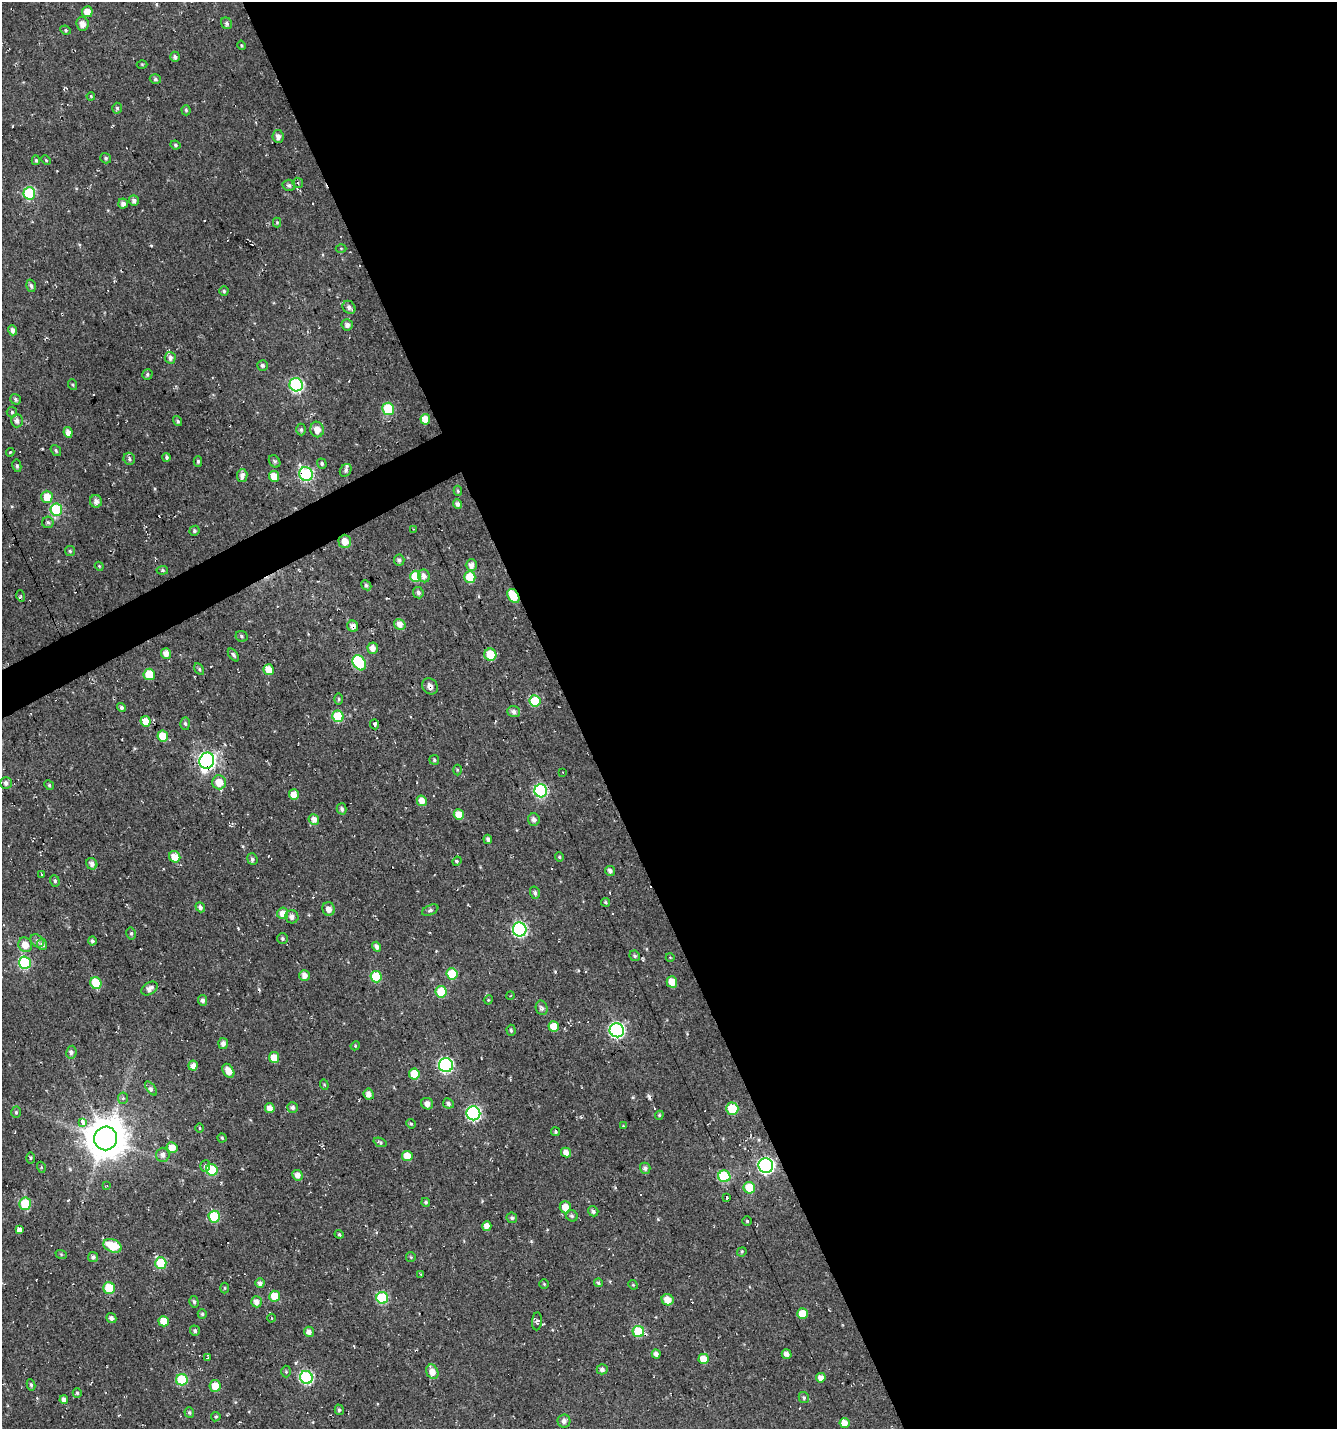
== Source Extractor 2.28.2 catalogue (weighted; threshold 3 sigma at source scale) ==
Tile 8 of 4 x 4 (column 4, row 2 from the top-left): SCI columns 4157-5491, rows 2856-4282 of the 5583 x 5711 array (HDU 1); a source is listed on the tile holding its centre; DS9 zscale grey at full resolution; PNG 1339 x 1431 px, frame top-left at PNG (2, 2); each listed source drawn as its Kron ellipse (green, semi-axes under 4 px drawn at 4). Shown black and unused: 58% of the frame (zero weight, under 3 of 4 exposures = <1% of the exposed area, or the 3 px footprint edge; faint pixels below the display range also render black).
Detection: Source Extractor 2.28.2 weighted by HDU 2 'WHT'; one run over the whole footprint, this tile lists its part. Background -0.00333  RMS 0.01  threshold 0.0457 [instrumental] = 3 sigma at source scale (4.5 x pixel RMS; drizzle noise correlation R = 1.50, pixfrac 1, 0.0396/0.0396 arcsec/px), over >= 5 px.
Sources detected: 261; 9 cosmic-ray / hot-pixel residue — neither listed nor drawn; the other 252 listed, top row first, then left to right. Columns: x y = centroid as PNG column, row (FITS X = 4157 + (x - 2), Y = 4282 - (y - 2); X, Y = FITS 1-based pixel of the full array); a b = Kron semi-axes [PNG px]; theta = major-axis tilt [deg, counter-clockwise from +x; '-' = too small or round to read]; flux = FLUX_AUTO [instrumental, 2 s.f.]
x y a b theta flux
87 12 5 5 - 12
227 23 6 5 - 3
82 24 7 6 - 8.1
66 30 5 4 - 1.6
242 45 5 3 - 1.1
175 57 5 5 - 3.4
142 64 5 3 - 0.91
155 79 6 4 -15 1.9
91 96 4 3 - 0.94
117 108 5 4 - 1.7
186 110 5 4 - 1.6
278 136 6 5 - 5.6
175 145 5 3 - 1.4
106 158 6 5 - 1.9
36 160 5 4 - 1.4
46 160 5 3 - 1
298 183 5 5 - 2
289 185 6 5 - 2.8
29 193 6 6 - 84
134 200 5 5 - 3.7
123 204 5 4 - 4.2
277 222 5 4 - 1
341 248 5 3 - 0.89
31 286 6 4 -74 2.6
224 291 5 4 - 1.7
349 307 7 6 - 3.6
347 325 6 5 - 4.1
13 330 5 4 - 4.8
170 358 6 5 - 4.3
262 365 5 5 - 2.3
147 375 5 5 - 2
73 385 5 3 - 1.1
296 385 7 6 - 140
15 399 5 5 - 2.3
388 409 6 6 - 52
12 412 5 5 - 1.5
425 419 5 5 - 16
17 421 6 6 - 3.8
178 421 5 4 - 1.8
301 429 6 4 -89 1.8
317 429 8 7 - 9.2
68 432 5 4 - 6.9
56 450 6 4 -52 1.7
10 452 4 3 - 1.1
166 457 4 4 - 2.1
129 459 6 5 - 2.2
198 461 5 4 - 1.7
274 461 6 5 - 1.9
322 464 5 4 - 2
17 466 6 4 -79 1.9
346 470 7 5 54 2.8
306 474 7 6 - 150
242 476 6 5 - 5.4
274 476 5 5 - 14
458 491 5 4 - 1.7
47 497 6 5 - 16
96 501 6 6 - 4.1
458 504 5 4 - 3.5
56 509 6 6 - 68
48 522 6 5 - 2
413 529 2 2 - 0.63
194 531 5 5 - 1.8
345 541 7 6 - 10
70 551 5 5 - 1.6
399 560 5 5 - 2.9
471 565 6 5 - 6
99 566 4 3 - 0.92
162 570 6 4 6 1.6
416 576 6 5 - 31
424 576 6 6 - 5
470 577 5 5 - 29
366 585 5 4 - 2
418 593 6 5 - 3.1
21 596 6 3 -72 1.2
513 596 7 5 -56 28
400 625 6 5 - 7.3
353 626 6 5 - 4.7
241 636 6 5 - 1.9
373 648 5 5 - 7.2
166 653 5 5 - 7.4
233 655 7 4 -53 2.2
490 655 6 6 - 25
359 663 8 6 -56 75
199 669 6 4 -61 1.7
269 670 5 5 - 14
149 674 5 5 - 23
430 686 9 7 -49 5.5
339 699 6 4 -90 1.2
535 701 6 5 - 38
121 708 4 4 - 2.8
514 712 6 5 - 3.9
338 716 6 5 - 47
145 721 5 5 - 14
185 724 6 5 - 2
374 724 5 3 - 8
163 736 5 5 - 18
434 760 5 5 - 1.7
207 761 8 7 - 340
457 770 5 3 - 1.1
563 772 2 2 - 0.66
219 782 7 6 - 16
6 783 6 6 - 3.5
49 785 5 4 - 1.3
541 791 6 6 - 130
294 794 5 5 - 9.1
422 801 5 5 - 10
342 809 6 5 - 2.7
459 815 5 5 - 14
314 819 5 5 - 7.4
534 820 6 6 - 4.7
488 839 5 4 - 2.8
175 857 6 5 - 13
559 857 4 4 - 1.2
252 859 6 5 - 2.5
457 861 5 4 - 1.4
92 864 6 5 - 4.9
610 871 5 4 - 4
42 875 3 3 - 2.8
55 881 6 4 -70 2.1
535 893 6 5 - 2.6
606 902 5 4 - 1.4
200 907 5 4 - 3.2
329 909 7 6 - 6.5
430 910 9 5 25 2.2
283 913 5 5 - 9.3
292 917 6 6 - 5.1
520 929 7 7 - 160
131 933 6 4 -78 1.8
282 939 5 5 - 1.7
37 941 7 5 -44 3
92 941 4 4 - 2.3
42 944 5 5 - 4.5
25 945 7 6 - 12
377 947 5 4 - 4.7
635 956 5 5 - 1.9
670 957 4 3 - 0.68
25 963 6 6 - 110
452 974 5 5 - 28
305 976 5 5 - 6.2
376 977 6 5 - 39
672 982 5 5 - 15
96 983 6 5 - 29
150 988 9 6 32 5.4
441 992 6 5 - 28
510 996 4 3 - 0.88
203 1000 5 4 - 3.7
488 1000 4 3 - 0.91
542 1008 7 6 - 3
554 1027 5 5 - 16
511 1030 5 4 - 1.6
617 1030 7 7 - 210
223 1044 5 5 - 4.7
355 1046 5 4 - 0.98
71 1052 6 5 - 3.2
274 1057 5 5 - 12
193 1065 5 4 - 5.7
446 1065 7 7 - 160
228 1071 7 5 -56 9.2
414 1074 5 5 - 18
324 1085 5 4 - 1.2
151 1088 8 4 -53 2.5
369 1094 5 5 - 6.4
123 1098 5 5 - 2.2
448 1103 5 5 - 3
427 1104 6 5 - 5.8
292 1107 5 5 - 3.9
270 1108 5 5 - 8
732 1109 6 6 - 37
16 1112 5 5 - 1.8
473 1113 7 7 - 170
659 1115 4 4 - 1.4
82 1122 4 3 - 82
411 1124 5 4 - 1.4
623 1126 4 4 - 0.81
199 1128 4 3 - 1
556 1132 4 4 - 1.5
105 1138 12 11 - 3000
222 1138 4 4 - 1.4
380 1142 7 4 -20 1.6
172 1148 5 5 - 11
566 1153 5 5 - 6.9
163 1155 7 6 - 5.1
407 1156 5 5 - 13
30 1158 5 3 - 1.2
766 1165 7 7 - 270
205 1166 6 5 - 3.1
41 1167 5 3 - 1.1
645 1168 5 5 - 3.3
212 1170 6 5 - 50
297 1175 5 5 - 5.7
724 1176 6 6 - 74
107 1186 3 3 - 0.9
749 1188 6 5 - 26
727 1198 3 3 - 2.3
426 1202 4 4 - 1.9
25 1204 6 6 - 39
565 1207 6 5 - 12
593 1211 5 4 - 2.8
572 1216 6 5 - 2.4
214 1217 6 5 - 56
512 1218 5 5 - 2.3
747 1221 4 4 - 1.5
487 1226 5 4 - 7.2
19 1229 3 3 - 210
339 1234 4 4 - 1.6
113 1246 9 6 -20 31
742 1252 5 4 - 1.3
61 1254 6 4 -19 1.2
93 1257 5 5 - 3.4
411 1257 5 5 - 1.1
161 1263 5 5 - 55
421 1274 3 2 - 0.81
260 1283 5 4 - 4.1
598 1283 4 4 - 2.1
544 1284 5 5 - 1
633 1285 5 4 - 1.1
109 1288 6 5 - 29
225 1288 5 3 - 0.96
275 1296 5 5 - 18
382 1298 6 6 - 72
668 1300 6 5 - 11
194 1302 6 4 -74 1.9
256 1302 5 5 - 6.7
202 1314 4 4 - 1.7
802 1314 5 5 - 18
111 1318 5 4 - 3.7
272 1318 4 3 - 0.98
164 1321 5 5 - 16
537 1321 9 5 85 2.4
195 1331 5 5 - 2.3
309 1332 5 5 - 5.3
638 1332 6 5 - 40
656 1354 4 4 - 4.7
787 1354 5 4 - 5.2
208 1357 4 3 - 1.4
704 1359 5 5 - 17
602 1369 5 5 - 3.5
286 1372 6 5 - 1.5
432 1372 7 6 - 9.6
306 1377 7 6 - 120
821 1378 5 5 - 6.6
182 1380 6 5 - 48
31 1385 5 4 - 1.9
215 1386 6 5 - 15
77 1393 4 4 - 1.5
804 1397 5 5 - 1.9
64 1400 4 4 - 5
339 1410 5 4 - 2
189 1412 5 4 - 1.8
216 1417 5 5 - 1.6
564 1421 6 6 - 3.7
844 1423 5 5 - 10
Overlapping masked pixels (flux is a lower limit): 9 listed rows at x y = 306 474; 513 596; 353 626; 430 686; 207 761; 541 791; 105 1138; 766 1165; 432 1372